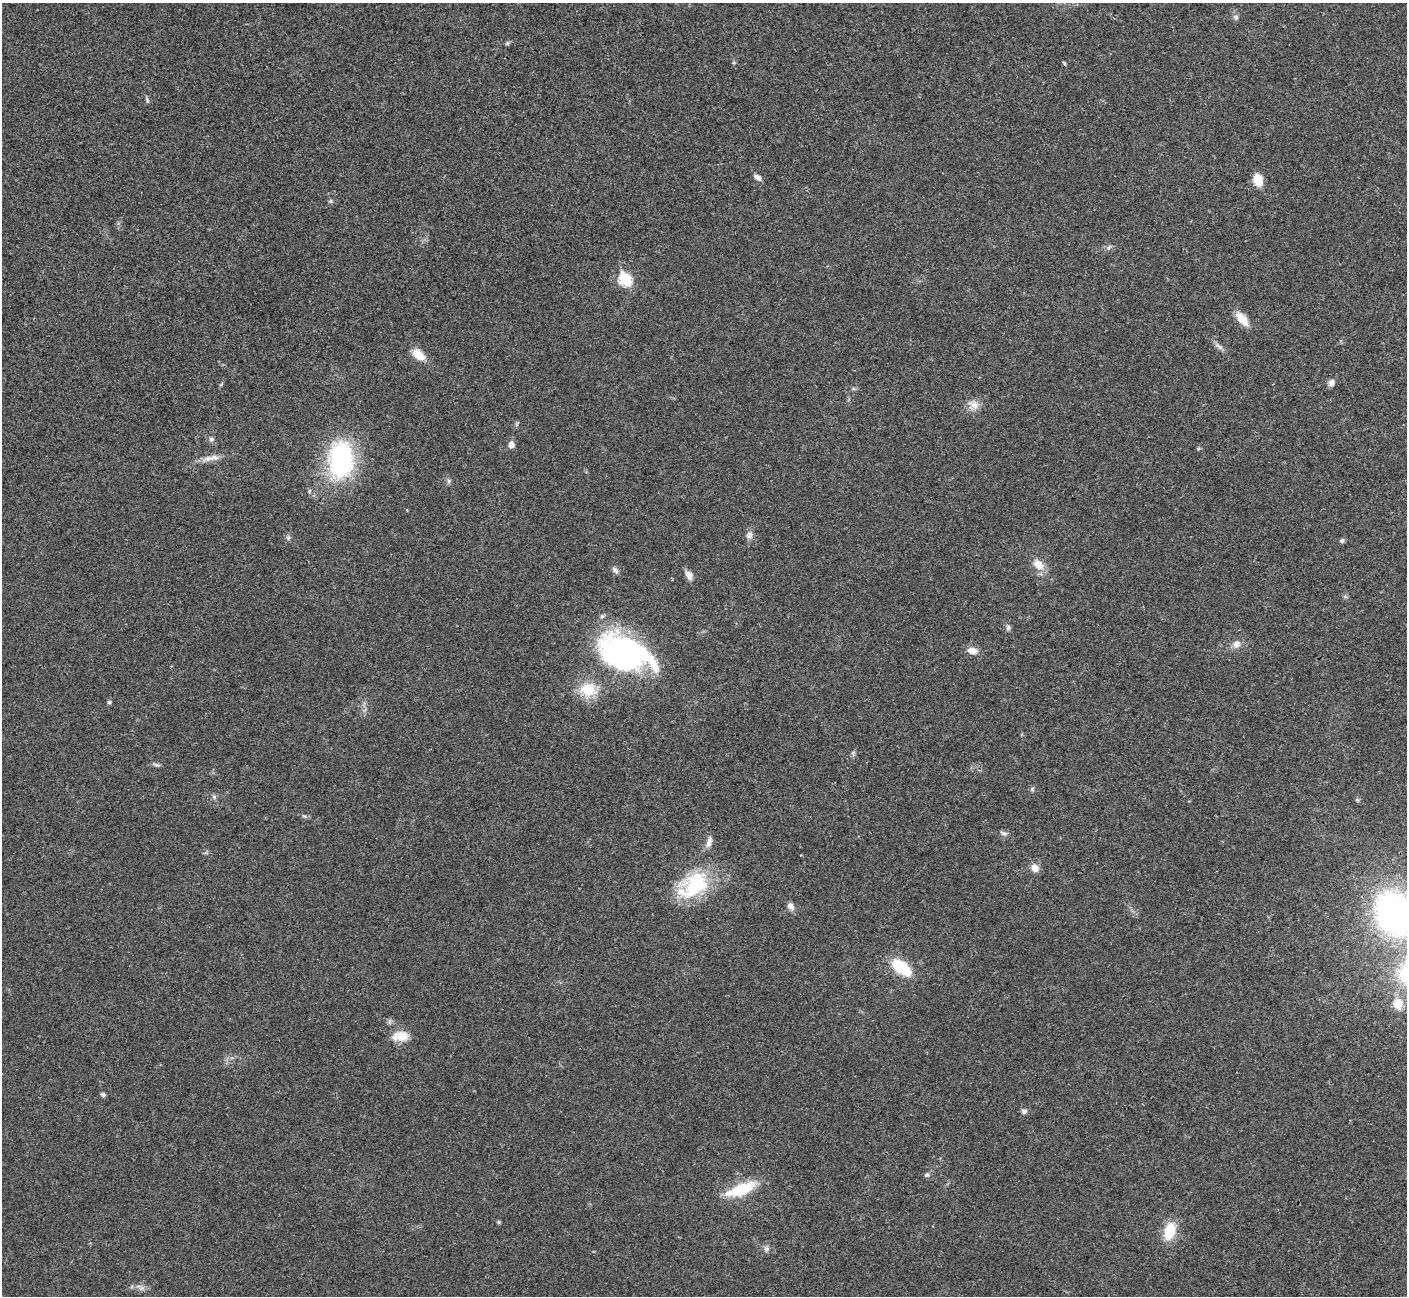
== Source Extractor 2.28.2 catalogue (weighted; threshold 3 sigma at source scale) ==
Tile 10 of 4 x 4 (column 2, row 3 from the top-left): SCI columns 1409-2813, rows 1449-2742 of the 5629 x 5617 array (HDU 1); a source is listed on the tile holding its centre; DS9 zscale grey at full resolution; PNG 1409 x 1298 px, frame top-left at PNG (2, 3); no overlay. Shown black and unused: <1% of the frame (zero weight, under 3 of 4 exposures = <1% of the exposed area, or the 3 px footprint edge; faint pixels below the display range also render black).
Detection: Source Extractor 2.28.2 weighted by HDU 2 'WHT'; one run over the whole footprint, this tile lists its part. Background 0.022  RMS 0.0041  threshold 0.0183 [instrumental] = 3 sigma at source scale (4.5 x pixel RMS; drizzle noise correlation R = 1.50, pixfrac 1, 0.05/0.05 arcsec/px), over >= 5 px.
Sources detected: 50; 1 inside a brighter object's white glare — not listed; the other 49 listed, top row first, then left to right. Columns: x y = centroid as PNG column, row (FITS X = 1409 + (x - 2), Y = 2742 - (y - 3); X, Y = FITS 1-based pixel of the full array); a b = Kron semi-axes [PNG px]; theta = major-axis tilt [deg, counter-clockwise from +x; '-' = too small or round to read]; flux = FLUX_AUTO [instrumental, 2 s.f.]
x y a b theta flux
1236 17 7 6 - 1
1064 63 6 3 -71 0.42
147 100 8 4 -71 0.71
757 177 9 6 -32 1.6
1258 180 13 9 -71 6.3
1109 247 8 4 54 0.84
625 279 7 6 - 32
1242 319 20 9 -50 5.6
1219 347 12 5 -40 1.6
418 354 15 9 -38 6.4
1331 383 8 6 66 1.8
974 405 15 11 -26 3.6
211 439 7 6 - 0.94
511 445 7 6 - 2.1
1198 448 5 4 - 0.56
214 458 19 7 7 3.3
341 460 38 25 88 53
749 535 10 9 - 1.8
288 538 7 5 -69 0.87
1342 541 5 5 - 0.79
1038 565 16 11 -41 4.8
615 570 10 6 -46 1.4
689 575 11 7 -63 2.6
1008 628 7 5 78 0.94
1236 644 9 8 - 2.6
972 651 13 8 -6 3.2
624 653 66 37 -21 86
588 689 22 18 -5 11
109 702 5 5 - 0.63
156 765 10 5 -17 0.91
1032 789 6 4 72 0.58
214 797 5 5 - 0.76
1003 833 10 5 -22 1.1
709 842 16 6 71 2.2
1035 868 10 8 -53 3
695 885 39 28 47 28
791 906 10 7 -53 2
1394 913 41 32 -57 130
901 968 17 9 -37 21
1398 1004 11 9 -81 6.8
400 1036 21 12 1 6
103 1095 6 5 - 0.82
1024 1111 7 6 - 1.1
927 1175 7 6 - 0.85
741 1190 30 11 21 18
499 1222 6 4 -71 0.48
1170 1231 17 10 73 13
766 1249 8 6 -90 1.1
142 1288 7 4 72 0.96
Isophote crosses this tile's border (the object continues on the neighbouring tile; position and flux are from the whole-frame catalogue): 1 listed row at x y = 1394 913